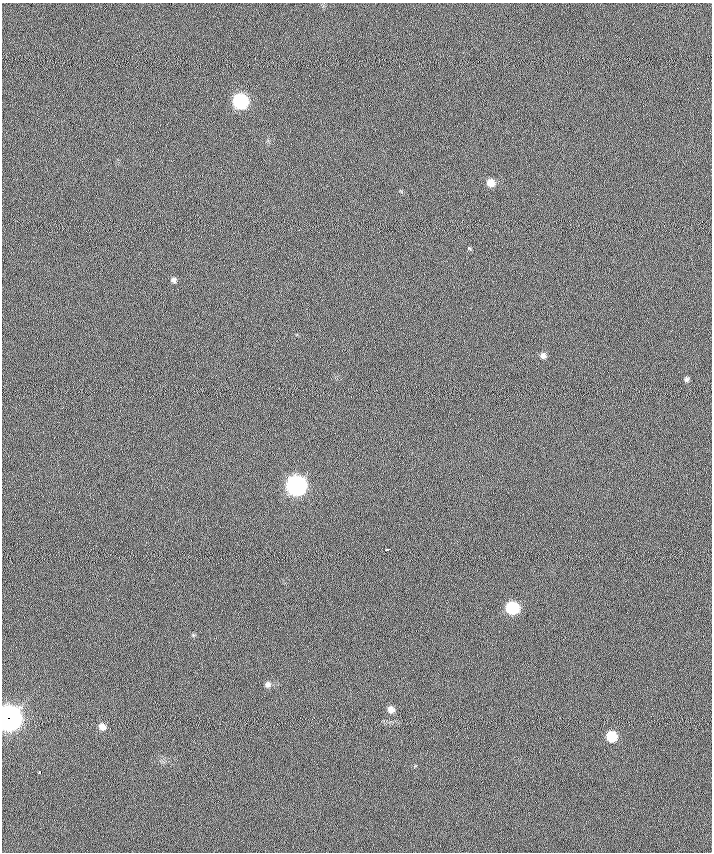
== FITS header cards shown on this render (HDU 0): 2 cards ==
NAXIS1  =                  710 /
NAXIS2  =                  850 /

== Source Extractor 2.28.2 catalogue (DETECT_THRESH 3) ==
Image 710 x 850 px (HDU 0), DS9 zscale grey, 1 PNG px = 1 image px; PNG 714 x 854 px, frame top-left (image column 1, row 850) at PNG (2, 3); no overlay
Background -0.685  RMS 9.2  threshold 27.7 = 3 sigma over >= 5 px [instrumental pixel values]
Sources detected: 15; all 15 listed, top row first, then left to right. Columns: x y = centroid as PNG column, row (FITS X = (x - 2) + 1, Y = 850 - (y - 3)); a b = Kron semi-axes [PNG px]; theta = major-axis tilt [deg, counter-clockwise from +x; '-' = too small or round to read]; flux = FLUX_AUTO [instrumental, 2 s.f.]
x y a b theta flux
240 101 9 8 - 91000
491 183 9 8 - 6900
469 248 6 4 -19 740
174 280 8 7 - 2200
543 355 8 7 - 2700
687 379 8 6 -75 1600
296 485 9 9 - 290000
387 549 5 3 - 2300
512 608 8 8 - 44000
268 685 8 8 - 2500
391 709 8 7 - 4100
9 718 10 10 - 760000
102 727 9 8 - 4300
611 736 8 7 - 20000
39 772 3 3 - 3800
At the frame edge (FLAGS 8, measured only in part): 1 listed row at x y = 9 718